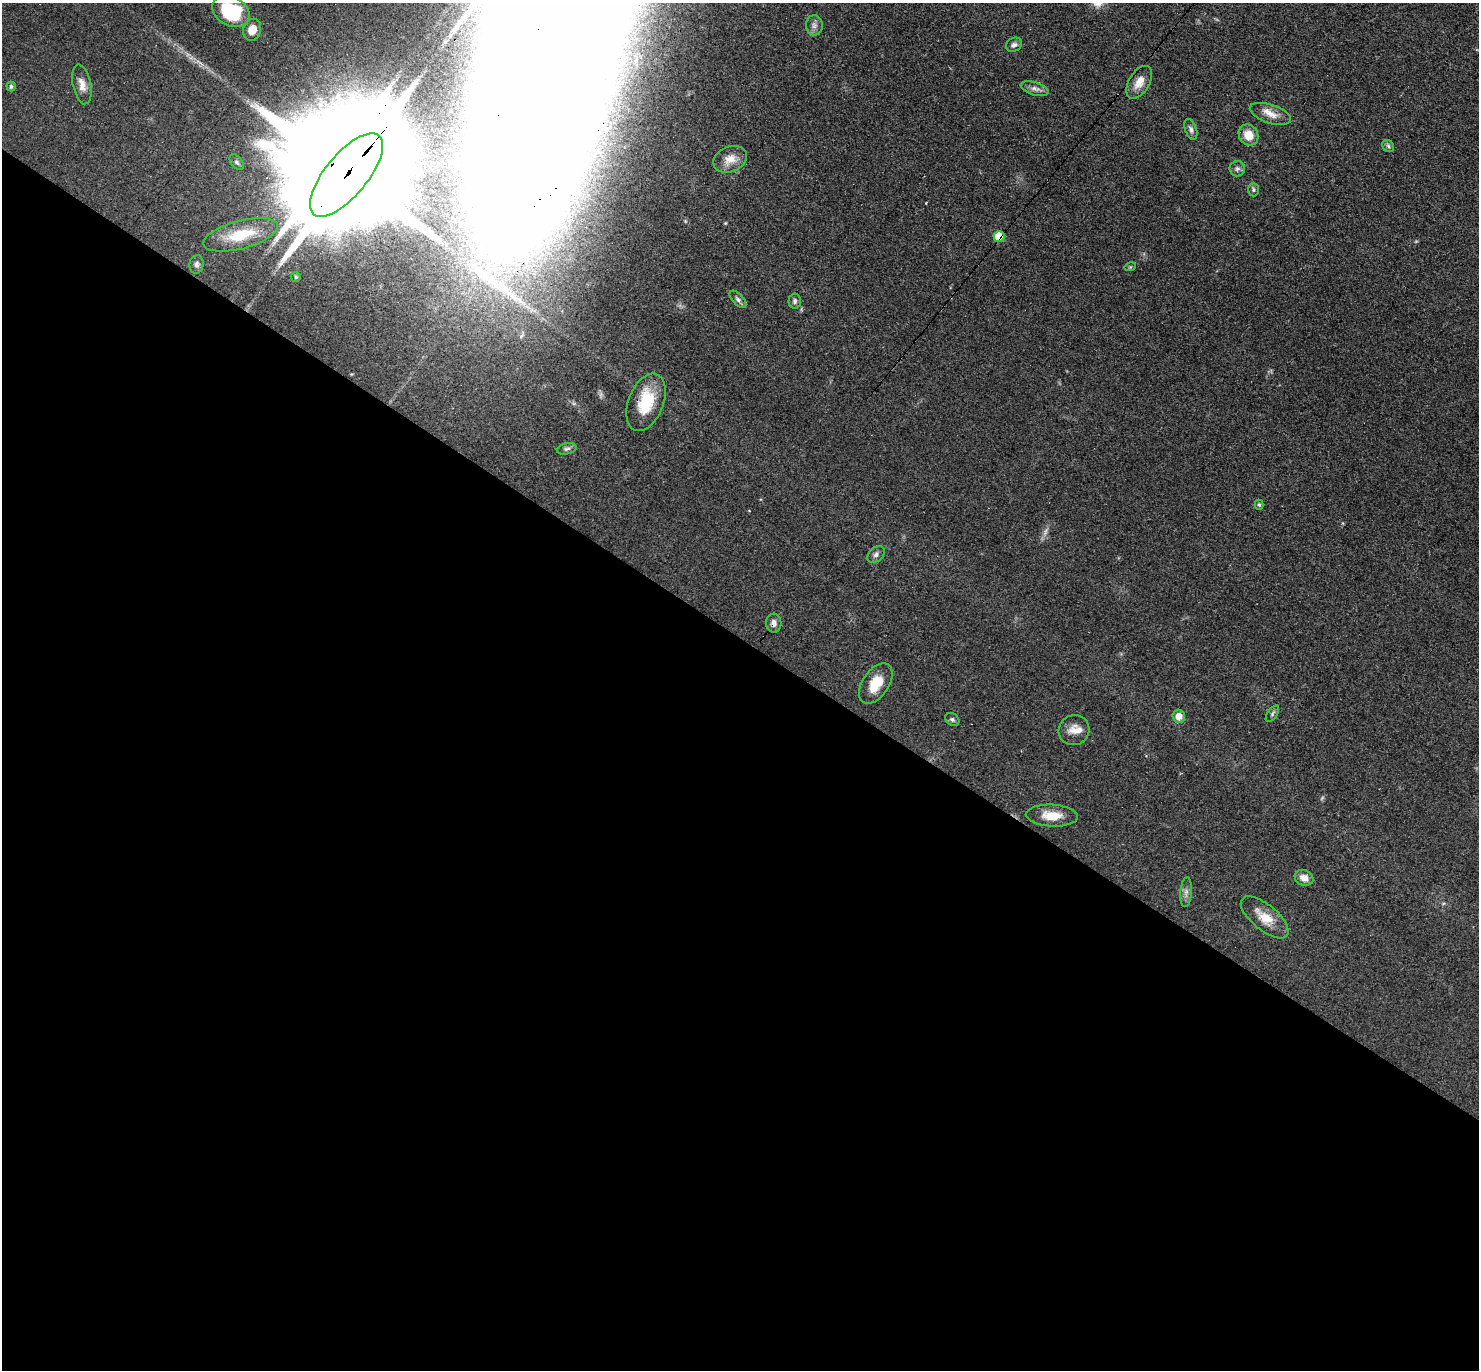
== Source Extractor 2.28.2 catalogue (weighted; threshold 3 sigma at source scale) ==
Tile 14 of 4 x 4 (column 2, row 4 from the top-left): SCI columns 1608-3084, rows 297-1664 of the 6087 x 6078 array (HDU 1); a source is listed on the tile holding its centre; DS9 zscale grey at full resolution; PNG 1481 x 1372 px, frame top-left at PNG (2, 3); each listed source drawn as its Kron ellipse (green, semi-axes under 4 px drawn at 4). Shown black and unused: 54% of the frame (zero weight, under 3 of 4 exposures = <1% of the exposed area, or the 3 px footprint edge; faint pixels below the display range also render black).
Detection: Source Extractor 2.28.2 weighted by HDU 2 'WHT'; one run over the whole footprint, this tile lists its part. Background 0.0608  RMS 0.0056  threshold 0.0254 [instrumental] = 3 sigma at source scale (4.5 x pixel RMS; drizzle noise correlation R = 1.50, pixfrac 1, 0.05/0.05 arcsec/px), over >= 5 px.
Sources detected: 43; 2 too faint to see at this stretch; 1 cosmic-ray / hot-pixel residue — neither listed nor drawn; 2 inside a brighter listed object's ellipse — not listed separately; the other 38 listed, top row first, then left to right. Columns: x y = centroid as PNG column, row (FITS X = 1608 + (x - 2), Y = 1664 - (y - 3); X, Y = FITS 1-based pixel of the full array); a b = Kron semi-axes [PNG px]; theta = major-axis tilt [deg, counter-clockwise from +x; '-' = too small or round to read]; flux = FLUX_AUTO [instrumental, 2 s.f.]
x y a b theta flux
231 11 20 14 -28 34
814 25 10 8 -86 2.6
252 30 11 9 74 6.6
1014 45 8 6 30 2
1139 82 18 10 58 5.9
82 84 20 9 -78 5
11 86 5 4 - 1.1
1035 89 14 6 -17 2.7
1270 114 21 9 -18 5.8
1191 129 11 5 -71 1.9
1248 135 11 9 -58 7.5
1388 146 6 5 - 1.1
730 159 17 12 23 7.1
237 162 9 5 -52 1.3
1237 169 8 7 - 1.7
346 175 51 21 50 31000
1254 190 7 5 -89 1.1
241 235 38 14 15 21
999 237 5 5 - 27
197 264 9 7 85 1.8
1130 267 6 3 17 0.54
296 277 5 5 - 0.85
738 299 10 5 -47 1.6
795 301 7 6 - 1.3
646 402 30 17 69 20
567 449 10 5 11 1.5
1259 505 5 4 - 0.91
876 554 10 7 43 2
774 623 9 7 -88 2.9
876 684 23 13 56 12
1272 714 9 5 54 1.2
1179 716 6 6 - 5.5
952 719 8 5 -33 1.3
1074 730 15 15 - 6.1
1052 816 26 11 -3 10
1304 878 9 7 -20 4.8
1186 892 15 6 85 2.4
1265 917 29 12 -39 11
Overlapping masked pixels (flux is a lower limit): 4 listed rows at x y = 231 11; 346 175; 999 237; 774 623
Isophote crosses this tile's border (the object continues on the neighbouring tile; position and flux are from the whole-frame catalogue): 1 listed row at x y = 231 11